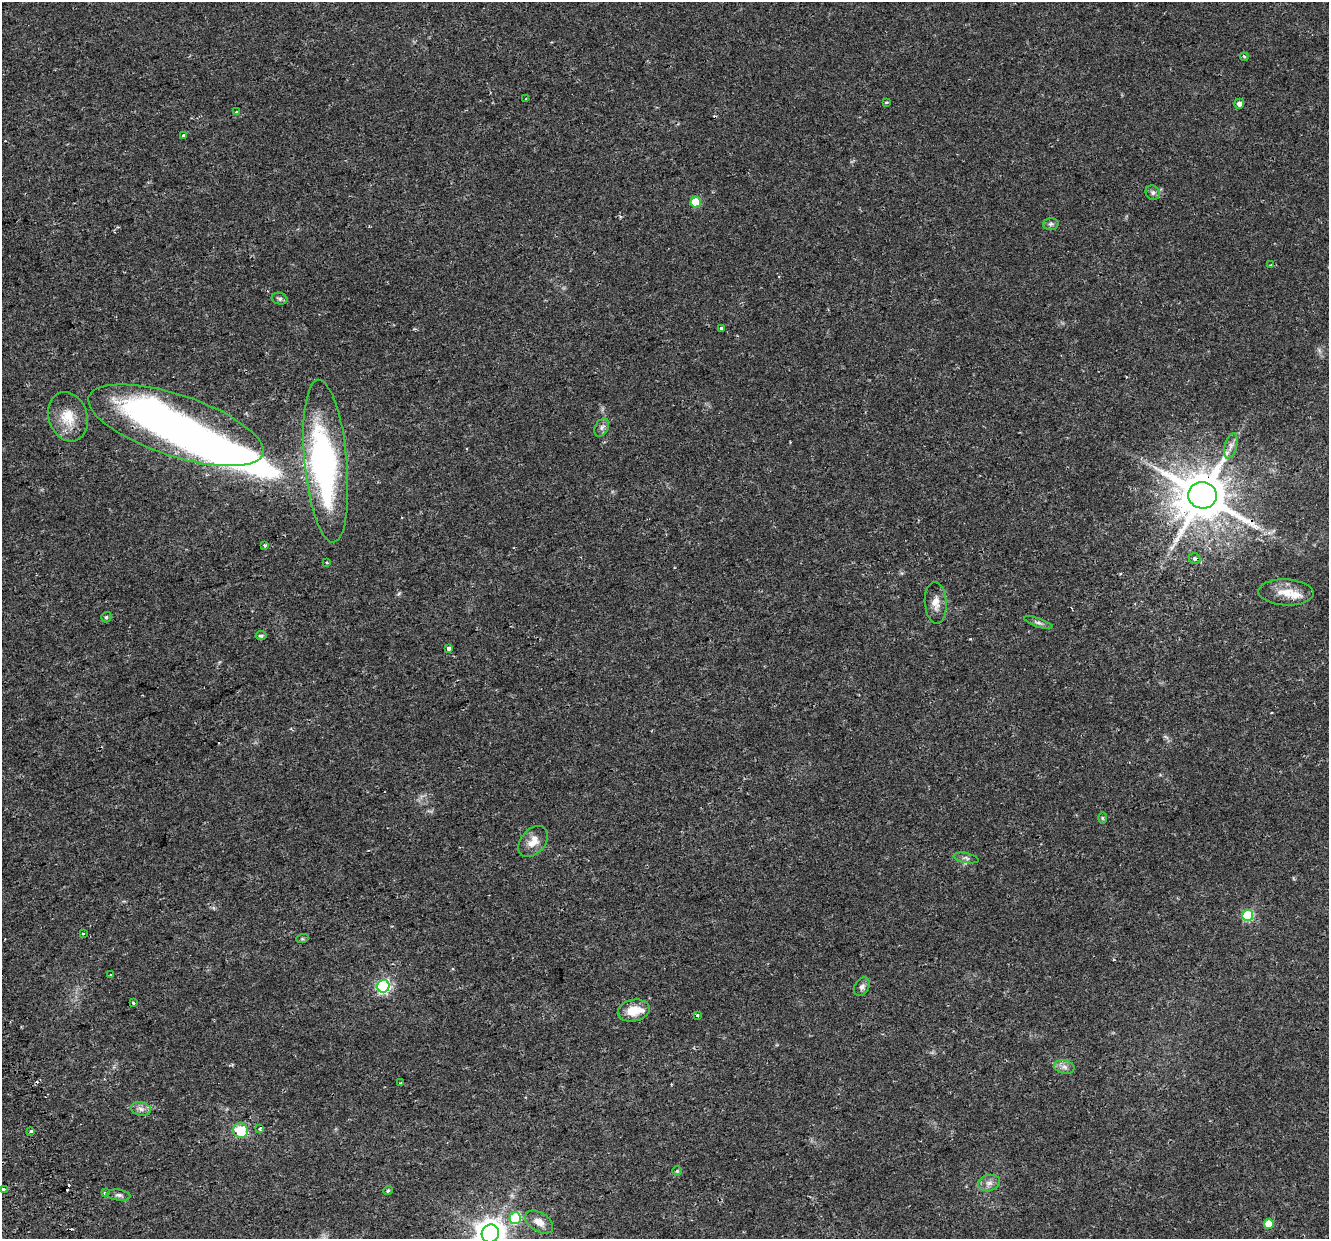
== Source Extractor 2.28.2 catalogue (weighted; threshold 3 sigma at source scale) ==
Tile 7 of 4 x 4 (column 3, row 2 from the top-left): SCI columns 2711-4037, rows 2554-3790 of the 5422 x 5159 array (HDU 1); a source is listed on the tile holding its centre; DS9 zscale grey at full resolution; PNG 1331 x 1241 px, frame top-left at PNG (2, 2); each listed source drawn as its Kron ellipse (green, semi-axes under 4 px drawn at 4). Shown black and unused: <1% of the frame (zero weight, under 2 of 3 exposures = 3% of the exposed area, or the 3 px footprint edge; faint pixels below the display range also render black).
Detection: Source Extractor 2.28.2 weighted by HDU 2 'WHT'; one run over the whole footprint, this tile lists its part. Background 0.0356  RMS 0.005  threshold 0.0226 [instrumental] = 3 sigma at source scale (4.5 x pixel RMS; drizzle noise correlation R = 1.50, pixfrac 1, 0.0396/0.0396 arcsec/px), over >= 5 px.
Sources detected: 65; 5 inside a brighter object's white glare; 3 cosmic-ray / hot-pixel residue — neither listed nor drawn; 2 inside a brighter listed object's ellipse — not listed separately; the other 55 listed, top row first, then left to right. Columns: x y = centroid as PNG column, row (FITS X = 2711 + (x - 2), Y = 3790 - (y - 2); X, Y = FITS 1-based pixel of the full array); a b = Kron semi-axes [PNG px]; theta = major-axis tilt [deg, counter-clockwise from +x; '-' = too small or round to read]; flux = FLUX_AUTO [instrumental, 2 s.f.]
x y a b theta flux
1244 57 4 3 - 0.75
526 99 3 2 - 0.47
886 102 3 3 - 1.1
1239 104 5 4 - 2.1
237 112 3 3 - 1.3
184 135 3 3 - 3.8
1153 193 7 6 - 1.5
696 202 5 5 - 17
1051 224 7 6 - 1.2
1271 265 4 3 - 0.49
280 299 8 5 -16 1.1
721 328 4 3 - 0.71
68 417 25 19 -73 12
176 425 91 30 -18 170
602 427 9 6 60 1.8
1231 446 13 6 75 2.6
326 461 82 21 -85 120
1202 495 14 13 - 2800
265 545 3 3 - 0.84
1195 559 6 5 - 1.1
327 563 3 2 - 0.48
1286 592 28 13 -3 8.7
936 603 21 11 -86 5.1
106 617 5 5 - 0.93
1038 623 15 4 -19 1.4
261 636 5 4 - 1
449 648 3 3 - 2.6
1102 818 6 4 -89 0.59
533 841 18 12 49 6.1
966 858 12 5 -11 1.5
1248 915 5 5 - 36
83 933 3 2 - 0.67
302 939 6 4 18 0.67
110 975 3 2 - 0.75
383 986 6 6 - 87
862 987 10 7 56 1.7
133 1003 3 3 - 2.7
634 1011 16 10 12 8.7
697 1015 3 3 - 2
1064 1067 10 6 -10 2.2
400 1083 3 2 - 0.47
141 1109 10 6 -11 2.1
260 1129 3 3 - 4
240 1130 7 7 - 18
31 1131 3 3 - 1.3
677 1171 5 5 - 0.6
989 1183 11 8 15 2.7
3 1189 4 3 - 2.6
388 1190 5 4 - 0.85
105 1193 4 3 - 1.6
119 1195 12 5 -7 1.6
515 1218 6 6 - 32
539 1222 15 9 -33 4.7
1269 1224 5 5 - 9.5
490 1234 9 8 - 740
Overlapping masked pixels (flux is a lower limit): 2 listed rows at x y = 176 425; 1202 495
Isophote crosses this tile's border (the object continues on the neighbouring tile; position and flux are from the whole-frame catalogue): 2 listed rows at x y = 3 1189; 490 1234